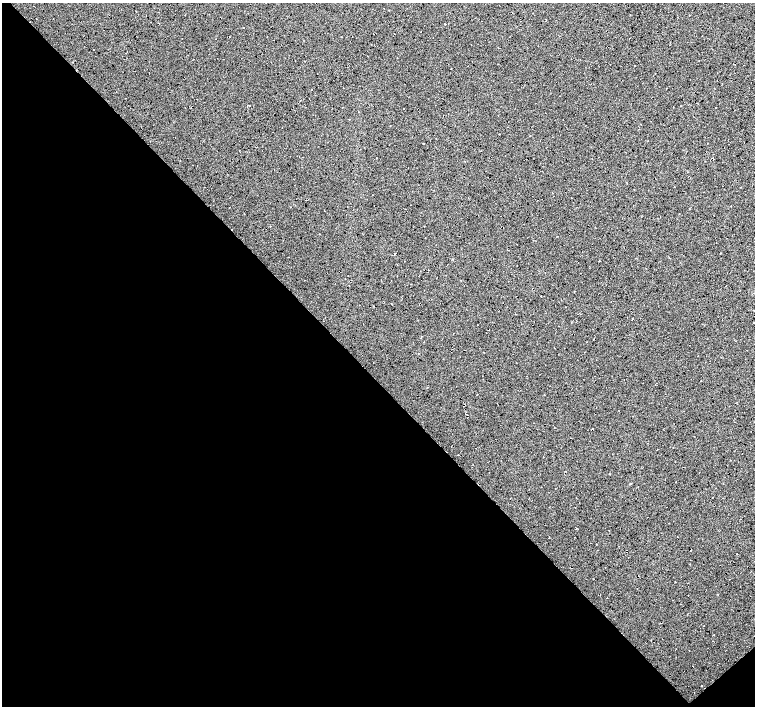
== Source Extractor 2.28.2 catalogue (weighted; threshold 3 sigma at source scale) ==
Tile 14 of 4 x 4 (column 2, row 4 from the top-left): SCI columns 1506-3010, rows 148-1555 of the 6020 x 5994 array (HDU 1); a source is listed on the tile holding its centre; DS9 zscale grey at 2 x 2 block average (1 PNG px = mean of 2 x 2 image px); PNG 757 x 708 px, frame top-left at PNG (2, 3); no overlay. Shown black and unused: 47% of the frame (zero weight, under 2 of 3 exposures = <1% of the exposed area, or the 3 px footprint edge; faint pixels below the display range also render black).
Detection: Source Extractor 2.28.2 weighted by HDU 2 'WHT'; one run over the whole footprint, this tile lists its part. Background 0.0325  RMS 0.013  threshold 0.0563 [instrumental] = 3 sigma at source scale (4.5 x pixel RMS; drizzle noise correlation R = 1.50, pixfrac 1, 0.0396/0.0396 arcsec/px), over >= 5 px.
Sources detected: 4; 1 cosmic-ray / hot-pixel residue — not listed; the other 3 listed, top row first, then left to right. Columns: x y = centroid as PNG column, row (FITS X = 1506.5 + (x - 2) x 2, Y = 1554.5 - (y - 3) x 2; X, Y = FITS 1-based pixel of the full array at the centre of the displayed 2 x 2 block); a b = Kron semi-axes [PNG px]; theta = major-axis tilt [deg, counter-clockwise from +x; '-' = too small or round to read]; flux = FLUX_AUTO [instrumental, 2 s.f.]
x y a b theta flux
557 236 2 2 - 1.3
630 484 2 2 - 10
701 685 3 2 - 1.5